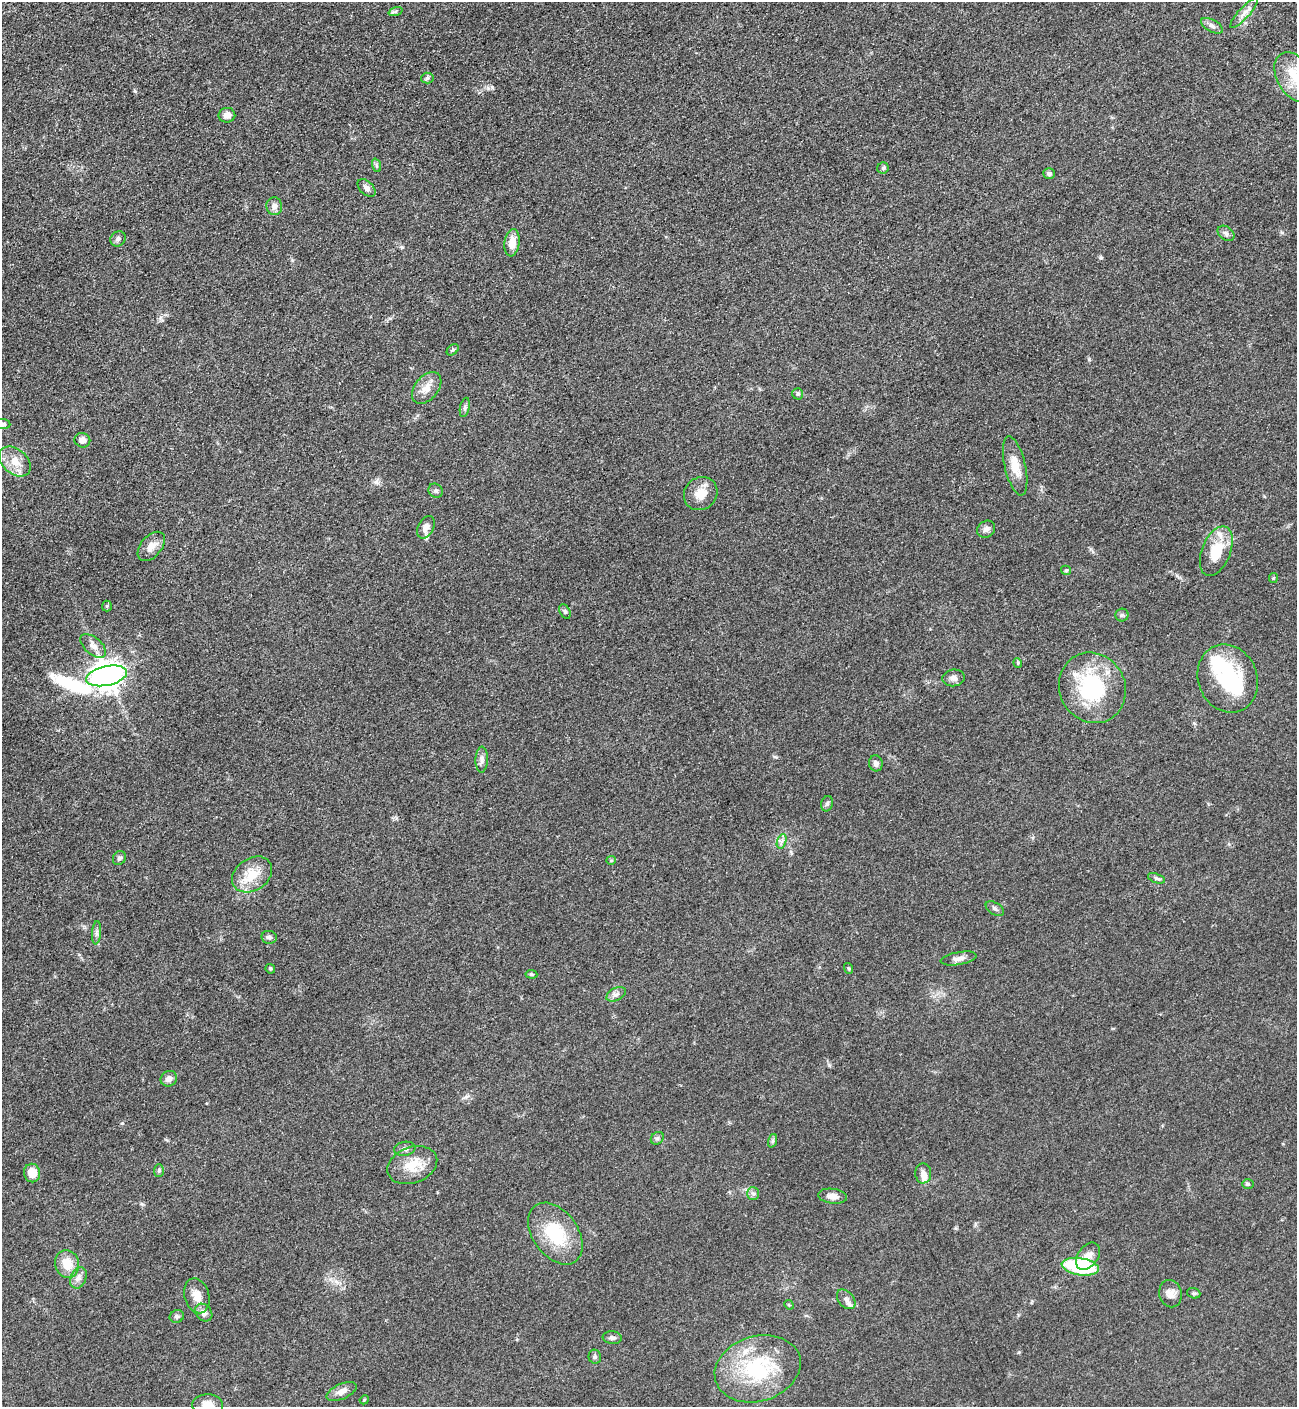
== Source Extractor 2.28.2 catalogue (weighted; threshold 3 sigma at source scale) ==
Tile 11 of 4 x 4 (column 3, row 3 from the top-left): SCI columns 2888-4182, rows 1471-2875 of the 5668 x 5702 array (HDU 1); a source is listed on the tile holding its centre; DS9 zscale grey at full resolution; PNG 1299 x 1409 px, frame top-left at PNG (2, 2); each listed source drawn as its Kron ellipse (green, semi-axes under 4 px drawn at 4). Nothing masked; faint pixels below the display range render black.
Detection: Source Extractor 2.28.2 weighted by HDU 2 'WHT'; one run over the whole footprint, this tile lists its part. Background 0.0524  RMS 0.006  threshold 0.0272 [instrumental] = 3 sigma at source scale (4.5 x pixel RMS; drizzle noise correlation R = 1.50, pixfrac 1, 0.05/0.05 arcsec/px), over >= 5 px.
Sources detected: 90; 2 inside a brighter object's white glare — neither listed nor drawn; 4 inside a brighter listed object's ellipse — not listed separately; the other 84 listed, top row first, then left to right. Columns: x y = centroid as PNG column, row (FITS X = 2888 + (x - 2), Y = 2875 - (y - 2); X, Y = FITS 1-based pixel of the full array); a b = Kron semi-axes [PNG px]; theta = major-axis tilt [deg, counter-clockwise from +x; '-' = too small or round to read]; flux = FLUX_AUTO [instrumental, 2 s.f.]
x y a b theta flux
395 11 7 4 19 1
1244 13 19 5 48 4
1212 26 12 6 -30 2.3
1295 77 27 18 -58 17
427 78 6 5 - 1.2
227 115 8 7 - 3.4
376 165 7 4 -71 1.1
883 168 5 5 - 1.1
1049 173 6 5 - 1.5
367 188 10 6 -44 2.4
274 206 9 8 - 3.1
1226 233 9 6 -37 2
118 239 8 7 - 1.9
512 243 14 7 82 7.4
453 350 7 4 39 1.1
427 388 18 11 51 6.6
798 394 6 5 - 1
465 407 10 4 78 1.4
3 424 7 5 -6 1.3
82 440 8 7 - 3.6
15 462 18 12 -41 9.1
1015 466 30 10 -77 9.9
436 491 7 6 - 1.4
701 494 17 16 - 8.8
426 527 12 7 62 3.9
986 529 9 8 - 2.6
151 546 17 10 49 5.6
1216 551 26 14 68 19
1066 570 5 4 - 0.78
1273 578 5 4 - 0.74
107 606 5 5 - 0.72
565 611 8 5 -63 1.2
1122 615 6 6 - 1.2
93 646 15 8 -41 4.4
1018 663 5 3 - 0.67
106 676 21 9 12 930
953 678 11 8 7 2.7
1228 678 35 29 -68 43
1092 688 36 33 -62 53
482 759 13 6 88 2.6
876 763 8 6 -76 2.1
827 804 8 5 72 1.4
782 841 7 4 71 1.7
119 858 7 6 - 1.6
611 860 5 4 - 0.65
252 874 21 16 34 14
1157 878 9 4 -18 1.3
995 909 10 6 -32 1.6
96 933 11 4 85 1.8
269 937 7 6 - 1.6
959 958 18 6 10 3.3
848 968 5 3 - 0.67
270 969 5 4 - 0.84
531 974 6 4 -7 0.78
616 994 10 6 27 2.3
169 1079 8 7 - 3.2
657 1138 7 5 43 1.3
772 1141 7 4 71 1.1
405 1149 11 7 9 2.2
412 1165 26 18 20 14
159 1170 6 5 - 1
32 1173 9 8 - 8.2
923 1173 10 8 -90 3.5
1248 1184 6 5 - 0.91
753 1193 6 6 - 1.5
832 1196 14 7 -7 3.8
555 1234 34 22 -54 31
1088 1256 15 10 54 5.2
67 1264 14 12 -74 10
1080 1267 19 8 -9 50
79 1278 11 7 67 3.1
1194 1293 7 5 -19 1.1
1170 1294 14 11 -77 4.2
197 1296 18 12 -74 7
846 1299 11 7 -49 2.9
789 1305 5 4 - 0.6
204 1313 10 7 -49 3.2
177 1316 7 6 - 1.5
612 1338 9 6 -8 1.6
595 1357 7 6 - 1.2
758 1369 44 32 17 51
342 1391 16 7 23 3.9
364 1400 4 3 - 0.54
207 1405 15 11 2 6.3
Isophote crosses this tile's border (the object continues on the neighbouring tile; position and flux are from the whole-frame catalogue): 3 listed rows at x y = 1295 77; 3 424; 207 1405
Unlisted compact peaks at least as high as the median listed source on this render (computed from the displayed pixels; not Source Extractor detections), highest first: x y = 1089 359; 122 1123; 135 91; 1101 258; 376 482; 402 247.